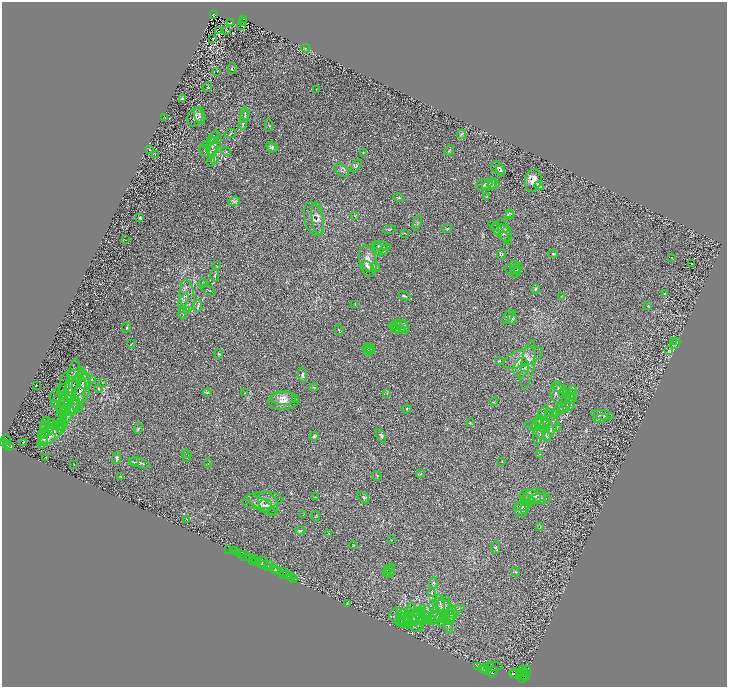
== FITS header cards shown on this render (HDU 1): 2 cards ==
NAXIS1  =                 1450
NAXIS2  =                 1369

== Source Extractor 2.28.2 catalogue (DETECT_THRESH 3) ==
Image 1450 x 1369 px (HDU 1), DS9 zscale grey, zoomed out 1/2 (1 PNG px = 2 x 2 image px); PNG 729 x 689 px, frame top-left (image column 2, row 1369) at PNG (2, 2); each listed source drawn as its Kron ellipse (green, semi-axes under 4 px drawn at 4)
Background 0.413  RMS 0.028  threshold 0.0846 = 3 sigma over >= 5 px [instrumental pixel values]
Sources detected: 340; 34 cannot appear on this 1/2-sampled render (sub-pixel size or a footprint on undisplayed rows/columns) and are neither listed nor drawn; the other 306 listed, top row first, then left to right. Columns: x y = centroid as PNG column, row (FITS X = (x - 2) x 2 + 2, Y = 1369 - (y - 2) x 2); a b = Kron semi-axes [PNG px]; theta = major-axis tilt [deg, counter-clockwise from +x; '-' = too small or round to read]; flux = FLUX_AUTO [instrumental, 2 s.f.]
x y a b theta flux
213 14 3 2 - 58
244 19 3 2 - 67
242 21 2 1 - 5.6
230 23 2 1 - 1.6
242 26 2 1 - 1.4
226 30 3 2 - 2.4
218 31 2 1 - 47
213 38 2 1 - 1.9
306 48 4 2 - 3.8
232 68 5 2 - 3.6
217 71 2 2 - 1.8
207 87 5 3 - 4.9
316 89 3 2 - 1.4
182 99 3 2 - 8.5
245 113 6 2 -86 5.1
200 115 9 5 -76 15
245 116 7 4 66 9.6
165 117 2 1 - 2.7
195 117 9 7 63 26
243 125 4 2 - 5.9
269 125 6 2 -83 4.1
231 134 5 2 - 4.9
462 134 5 3 - 7
213 138 8 3 60 9.6
207 144 3 2 - 1.7
215 145 12 4 64 26
212 146 9 5 75 25
272 147 6 4 -29 8.8
272 148 5 4 - 8.3
149 150 3 2 - 3.3
449 150 6 3 47 5.1
204 151 6 2 -63 5
226 152 5 4 - 6.3
363 153 4 3 - 3.6
155 154 4 1 - 2.3
215 160 3 2 - 2.9
211 162 4 2 - 3.8
356 166 7 4 57 8.5
498 168 8 5 -36 14
342 170 8 5 -41 11
501 170 6 4 -73 7.9
533 180 11 8 78 50
484 184 9 5 17 12
490 184 8 5 33 23
493 184 6 4 -1 11
539 186 5 3 - 18
487 196 3 2 - 2.4
399 198 6 2 -15 4.6
234 201 6 4 19 12
509 213 4 3 - 6.4
355 216 3 2 - 2.8
509 216 3 2 - 3.4
140 218 3 2 - 5
314 219 17 9 -75 34
318 219 17 6 -82 27
417 223 7 3 70 7.3
501 228 8 3 -12 11
447 229 5 3 - 5
390 230 6 2 12 4.1
499 231 14 3 -44 13
505 232 14 5 -68 21
405 233 3 2 - 2.5
125 240 3 2 - 2.1
381 246 9 4 -7 15
379 249 7 3 -74 9.9
384 250 5 3 - 6.7
502 254 5 2 - 3.9
553 254 4 3 - 5.1
671 258 2 2 - 1.4
368 261 16 8 -79 50
691 264 2 1 - 38
514 265 4 3 - 4.8
217 266 3 2 - 2.8
368 267 7 3 -38 9.9
375 267 5 3 - 7.2
518 268 5 3 - 5.5
512 270 9 3 -15 7.9
516 271 6 5 - 12
215 275 6 2 87 5.5
203 283 5 2 - 4.5
535 289 5 4 - 7.5
208 290 8 2 -27 4
665 293 3 2 - 2.9
187 295 16 7 -85 46
404 296 6 2 -24 6.3
561 296 2 1 - 1.4
183 301 8 2 63 9.1
355 304 3 2 - 2.2
198 306 6 3 86 9.9
648 306 3 3 - 3.3
187 310 4 2 - 3.7
183 313 7 2 87 6.4
508 317 8 3 58 10
512 318 7 3 84 7.6
400 324 8 3 -6 10
396 325 5 2 - 6.6
127 327 5 3 - 5.3
395 327 6 3 -43 8.7
403 327 8 5 -48 17
399 329 7 2 -5 9.8
339 330 5 2 - 4.6
674 341 2 2 - 1.6
131 344 4 2 - 2.6
675 344 6 4 46 9.3
369 348 5 3 - 6.2
367 349 5 2 - 3.5
368 350 6 3 -22 7.8
370 350 5 3 - 7.3
668 351 3 2 - 3.3
218 354 4 2 - 4.7
523 358 21 8 20 60
499 361 3 2 - 3.9
528 365 25 6 81 42
521 368 10 7 74 31
525 368 4 4 - 8
76 373 9 3 17 13
303 375 7 4 -83 15
73 379 21 6 81 43
83 380 10 7 -65 31
92 380 3 3 - 3.8
102 382 3 2 - 2.2
36 385 2 1 - 2
73 385 11 5 43 23
64 386 13 5 81 16
314 387 4 2 - 3.4
81 388 15 9 89 55
558 388 4 3 - 4.7
98 389 3 2 - 3.6
561 389 8 3 -32 9.6
573 390 3 2 - 2.8
68 391 20 9 23 63
207 392 4 3 - 6.1
557 392 11 7 -86 26
245 393 2 1 - 1.5
387 393 3 2 - 2.4
563 393 4 2 - 5.2
79 394 17 5 76 46
572 394 4 3 - 7.7
283 398 12 7 -1 37
57 399 9 3 59 20
295 399 3 2 - 2.5
571 399 5 3 - 5.7
66 401 8 7 - 22
284 401 15 8 2 46
494 402 4 2 - 4.1
55 404 4 1 - 4.7
571 404 6 2 72 5.4
65 405 11 4 -76 15
74 406 9 5 58 24
565 407 7 3 44 7.1
70 409 13 5 3 30
407 409 5 2 - 3
558 410 7 3 55 9
64 411 8 4 38 13
548 412 4 2 - 3
554 413 3 2 - 1.7
63 414 3 2 - 2.8
68 414 18 5 61 48
603 415 11 4 -8 15
64 417 3 2 - 4.3
540 418 14 3 60 22
601 418 7 2 7 7.1
46 421 2 1 - 4.4
64 421 11 4 53 28
470 422 3 2 - 2.5
51 423 2 2 - 9
60 423 3 2 - 2.1
62 424 5 4 - 12
537 424 13 4 5 27
543 424 7 7 - 31
45 425 8 3 76 14
46 426 6 3 48 8
58 426 5 3 - 8.8
557 427 4 3 - 4.7
49 428 4 2 - 3.8
60 428 6 4 88 13
138 428 5 4 - 6.1
543 428 6 3 -18 13
551 429 13 3 63 21
539 430 15 5 82 34
49 431 5 3 - 5.2
53 432 16 7 41 49
541 432 7 4 62 15
44 434 6 4 52 12
314 436 5 4 - 7.1
381 436 8 3 -64 8.1
546 436 5 4 - 13
43 438 8 4 -75 14
6 439 5 3 - 550
47 440 10 4 27 15
3 442 4 2 - 830
23 442 2 1 - 48
7 444 3 2 - 370
9 446 3 2 - 290
42 446 3 2 - 2.2
187 454 5 3 - 6
539 454 3 2 - 2.3
46 457 2 2 - 3.3
186 457 3 3 - 3.1
117 458 6 4 78 9.7
134 462 5 3 - 7.6
502 462 3 2 - 2.3
140 463 10 4 -18 14
208 463 4 1 - 2.9
74 465 2 1 - 2.1
421 474 4 3 - 4.8
120 476 2 2 - 1.7
377 476 5 2 - 3.5
535 495 11 7 3 28
530 496 11 6 -13 25
315 497 3 2 - 2.6
363 497 7 4 -45 10
529 499 7 3 -29 7.7
540 499 10 5 4 17
262 500 20 8 5 55
530 502 5 4 - 8.2
261 504 17 5 -33 34
268 504 13 9 -61 42
266 505 6 6 - 15
522 507 7 4 3 13
525 508 6 4 81 9.4
520 510 8 6 -68 19
304 514 3 1 - 1.8
316 516 5 2 - 3.7
187 519 3 2 - 2.4
540 527 3 2 - 3.1
300 531 5 4 - 7.7
328 533 4 1 - 2.2
391 540 3 2 - 2.4
353 545 4 1 - 2.3
496 548 6 3 -82 8.6
229 549 2 1 - 20
234 551 2 1 - 26
238 553 3 2 - 120
242 555 2 2 - 1100
246 557 6 2 14 130
249 558 2 2 - 57
254 558 3 2 - 220
252 560 2 1 - 25
259 560 2 1 - 280
255 561 3 1 - 430
262 562 6 2 59 210
264 564 3 2 - 340
269 564 3 2 - 490
267 567 2 1 - 350
271 568 3 3 - 560
275 568 3 2 - 690
389 569 4 3 - 4.8
276 570 3 1 - 280
278 570 3 2 - 480
390 571 7 3 74 5.3
284 572 3 1 - 26
387 572 4 3 - 6.3
515 572 4 3 - 6.6
284 574 2 2 - 490
287 575 2 1 - 440
292 576 2 1 - 22
289 577 3 2 - 690
293 579 4 1 - 75
434 583 5 4 - 7.8
432 593 4 3 - 4.7
440 602 8 3 -76 11
347 603 3 2 - 1.9
433 606 6 4 -69 13
446 608 14 6 -35 39
411 609 7 2 -87 6.6
422 610 5 3 - 9.4
455 610 10 3 17 13
439 611 17 6 55 42
417 612 5 3 - 10
409 615 8 3 85 17
417 615 9 3 39 18
450 615 7 5 -87 19
399 616 10 7 -10 36
426 616 7 3 -35 13
438 616 6 3 -36 7.7
404 617 7 7 - 30
407 618 9 4 -10 26
432 618 9 3 20 14
448 618 7 6 - 21
440 619 5 4 - 10
443 619 8 4 64 11
445 619 4 3 - 8.1
401 620 6 2 -54 5
410 620 15 6 16 44
424 620 4 4 - 12
404 621 6 4 -4 7.6
405 623 6 5 - 9.3
408 623 6 4 -58 11
420 623 6 2 85 7.6
448 625 9 3 -69 16
416 628 7 2 -18 9.1
491 666 3 2 - 1200
478 667 2 1 - 210
493 667 9 3 6 3700
483 668 3 2 - 2900
485 669 4 4 - 6300
487 671 3 2 - 2200
521 671 6 2 46 2400
526 671 5 3 - 800
492 672 6 3 80 3700
524 672 4 4 - 2400
513 674 4 2 - 2600
516 674 6 4 -45 7100
523 676 7 3 -20 2100
523 678 3 2 - 1200
At the frame edge (FLAGS 8, measured only in part): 1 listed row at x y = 3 442
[34 sub-pixel or undisplayed-footprint detections neither listed nor drawn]